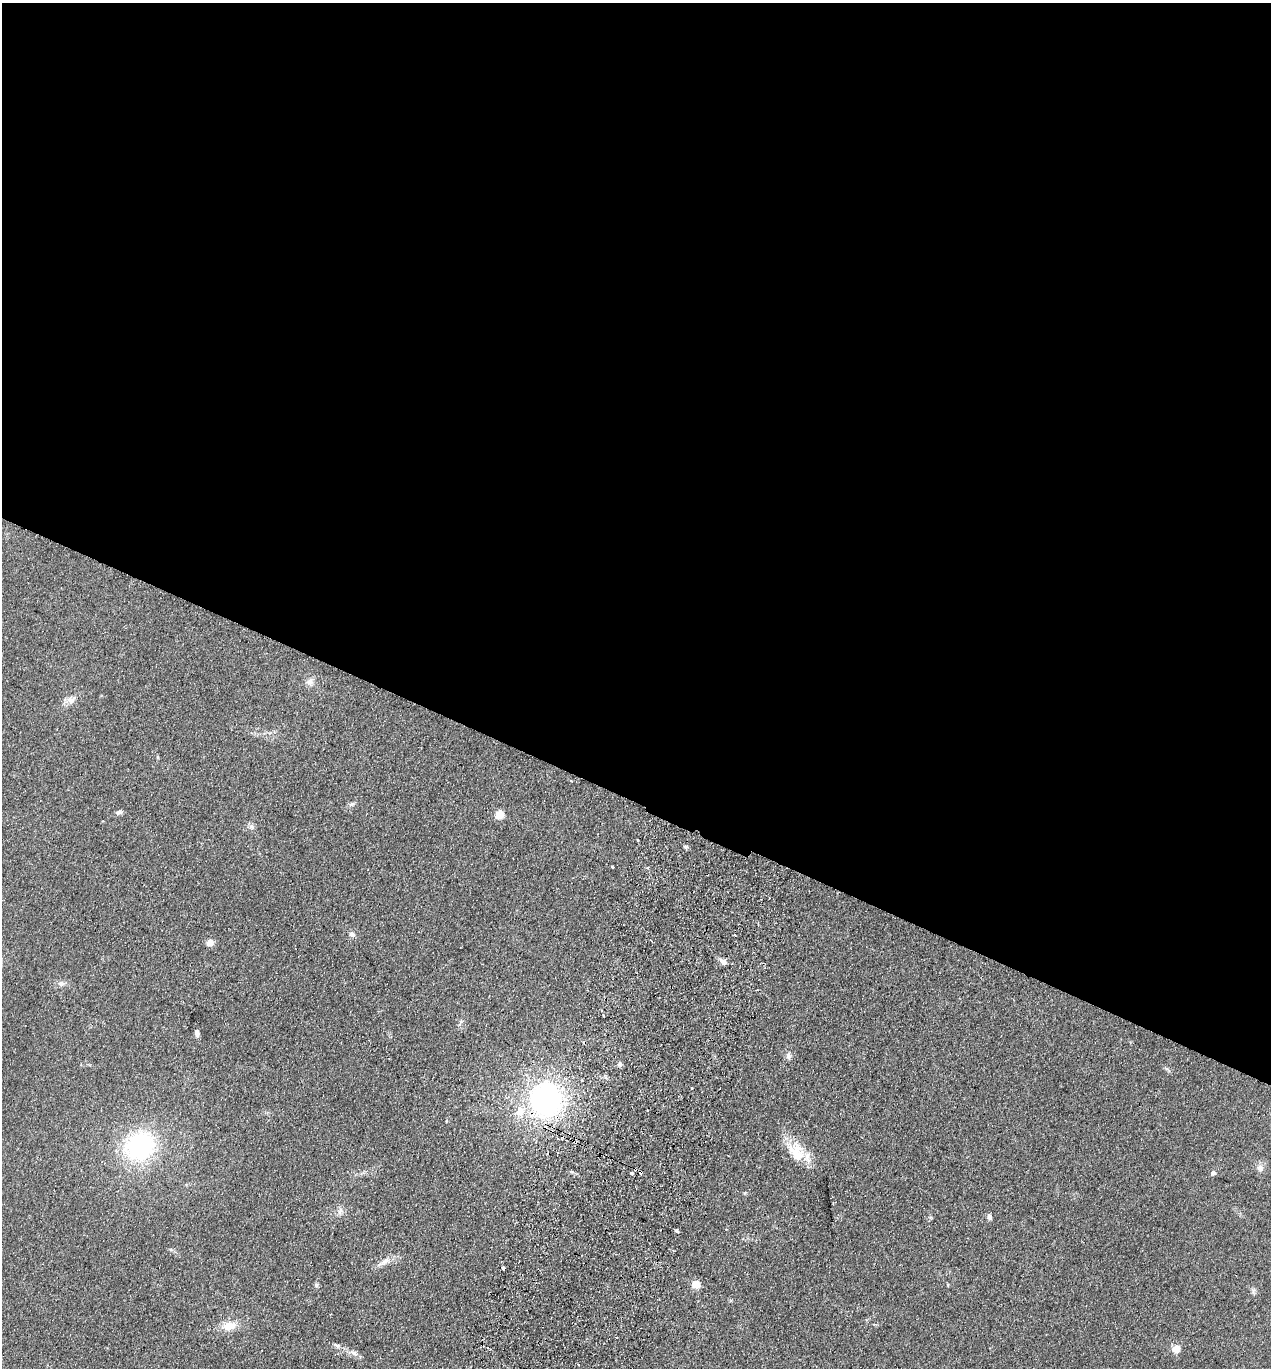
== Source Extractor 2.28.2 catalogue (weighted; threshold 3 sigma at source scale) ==
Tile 3 of 4 x 4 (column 3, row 1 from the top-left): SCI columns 2731-3999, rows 4124-5489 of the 5591 x 5514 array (HDU 1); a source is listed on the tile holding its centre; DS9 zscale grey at full resolution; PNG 1273 x 1370 px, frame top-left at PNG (2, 3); no overlay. Shown black and unused: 59% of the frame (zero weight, under 2 of 3 exposures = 3% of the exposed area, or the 3 px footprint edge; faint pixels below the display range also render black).
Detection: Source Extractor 2.28.2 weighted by HDU 2 'WHT'; one run over the whole footprint, this tile lists its part. Background 0.098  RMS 0.01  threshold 0.0465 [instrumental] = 3 sigma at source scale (4.5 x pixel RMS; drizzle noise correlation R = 1.50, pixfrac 1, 0.05/0.05 arcsec/px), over >= 5 px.
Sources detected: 52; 11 cosmic-ray / hot-pixel residue — not listed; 2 inside a brighter listed object's ellipse — not listed separately; the other 39 listed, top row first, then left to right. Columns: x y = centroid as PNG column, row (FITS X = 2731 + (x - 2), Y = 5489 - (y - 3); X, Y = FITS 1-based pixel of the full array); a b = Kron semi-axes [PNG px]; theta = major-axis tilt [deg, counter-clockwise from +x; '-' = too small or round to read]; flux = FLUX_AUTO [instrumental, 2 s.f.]
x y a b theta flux
310 681 11 8 40 5.6
71 700 13 10 21 6.7
157 757 6 4 90 1
351 804 8 5 27 2.3
119 812 8 5 12 2.9
499 814 5 5 - 33
251 826 8 7 - 3.2
685 847 6 5 - 1.8
352 934 8 7 - 3.2
735 934 2 2 - 1.1
210 943 8 7 - 6.7
723 962 10 6 -33 5.2
61 984 9 7 -3 3.9
197 1033 8 5 -79 4.1
789 1056 10 6 86 3.2
620 1064 7 6 - 2.3
582 1081 3 2 - 1.1
691 1088 3 2 - 0.97
546 1100 31 29 83 210
648 1110 3 2 - 1.2
140 1146 31 27 31 120
558 1153 3 2 - 1
797 1155 31 16 -60 28
1260 1168 10 8 -72 5.2
635 1169 3 3 - 2.4
631 1173 4 3 - 4.3
1213 1173 5 5 - 3.7
340 1211 10 6 48 3.8
990 1217 7 5 -81 3.1
677 1230 4 3 - 3.3
385 1261 12 7 40 5.4
503 1268 3 3 - 22
696 1284 5 5 - 28
316 1285 7 4 90 1.6
1253 1290 8 5 -82 2.4
229 1326 16 11 5 13
337 1346 8 5 -37 2.2
1176 1349 10 9 - 7.5
355 1353 9 6 -51 3.5
Overlapping masked pixels (flux is a lower limit): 2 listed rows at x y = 546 1100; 635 1169